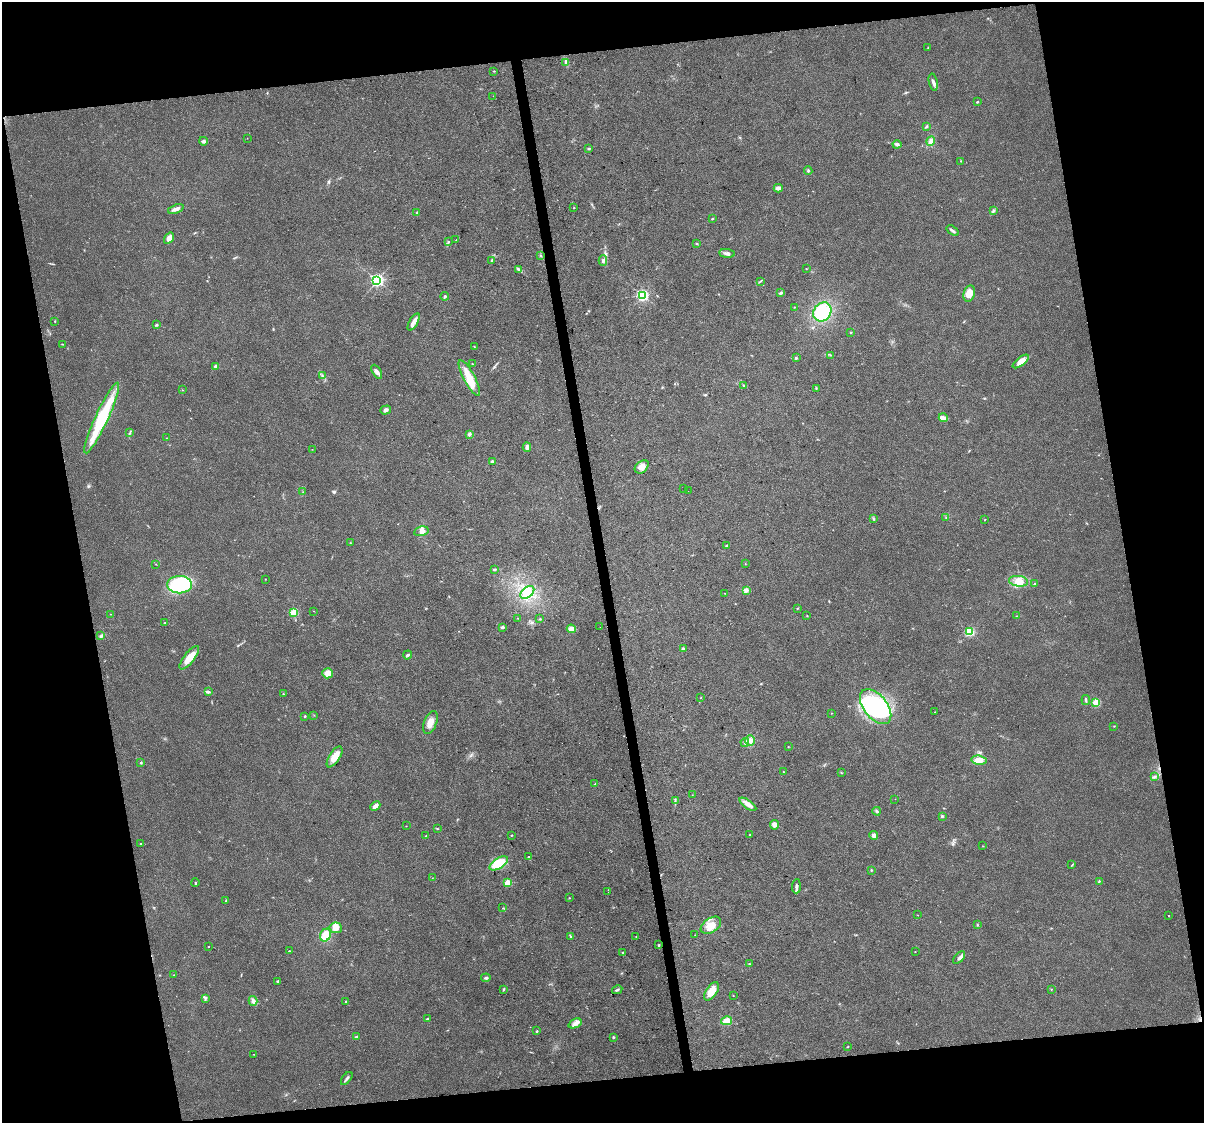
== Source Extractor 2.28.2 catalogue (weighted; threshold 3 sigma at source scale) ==
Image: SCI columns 1-4806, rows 70-4552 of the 4806 x 4576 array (HDU 1 of 3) = the unmasked area's bounding box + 8 px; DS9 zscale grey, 4 x 4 block average (1 PNG px = mean of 4 x 4 image px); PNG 1206 x 1125 px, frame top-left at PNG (2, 2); each listed source drawn as its Kron ellipse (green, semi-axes under 4 px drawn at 4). Shown black and unused: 22% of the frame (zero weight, under 3 of 4 exposures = <1% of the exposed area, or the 3 px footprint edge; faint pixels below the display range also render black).
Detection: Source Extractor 2.28.2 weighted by HDU 2 'WHT'. Background 0.0315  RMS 0.0041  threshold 0.0183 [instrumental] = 3 sigma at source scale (4.5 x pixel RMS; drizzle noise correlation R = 1.50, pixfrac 1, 0.0396/0.0396 arcsec/px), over >= 5 px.
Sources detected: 203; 1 too faint to see at this stretch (4 x 4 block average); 4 cosmic-ray / hot-pixel residue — neither listed nor drawn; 8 inside a brighter listed object's ellipse — not listed separately; the other 190 listed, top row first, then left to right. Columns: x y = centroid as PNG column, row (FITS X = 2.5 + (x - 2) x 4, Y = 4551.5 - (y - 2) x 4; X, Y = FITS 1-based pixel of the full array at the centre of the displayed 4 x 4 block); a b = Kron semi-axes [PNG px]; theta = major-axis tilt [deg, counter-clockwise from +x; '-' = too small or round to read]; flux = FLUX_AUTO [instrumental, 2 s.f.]
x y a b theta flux
928 47 2 2 - 0.94
566 62 4 2 - 3.1
494 71 2 2 - 1.4
933 82 8 2 -78 6.8
493 96 2 2 - 2.8
977 102 2 2 - 4.4
926 127 4 2 - 3.3
247 138 2 2 - 0.44
203 141 4 4 - 4.5
931 141 5 3 - 10
897 144 4 3 - 5.7
588 149 2 2 - 7.8
961 161 2 2 - 1.4
808 171 4 2 - 3
778 188 4 3 - 10
574 208 2 2 - 1
176 209 8 3 20 11
993 211 4 2 - 3.2
417 213 4 2 - 2.4
712 219 3 2 - 1.8
953 231 7 2 -35 5.3
169 238 6 4 55 13
456 240 2 2 - 0.86
448 241 2 2 - 1.1
697 244 2 2 - 2
727 253 8 3 -7 9.5
541 255 2 2 - 1.7
492 261 3 2 - 2.8
603 261 5 3 - 5.1
519 269 3 2 - 3
806 269 2 2 - 1.1
377 280 2 2 - 660
760 281 2 2 - 1.2
781 293 4 2 - 3.4
969 293 8 5 71 28
643 295 2 2 - 450
445 296 4 2 - 2.7
794 307 2 2 - 0.68
822 312 10 8 51 110
55 321 2 2 - 1
414 322 9 3 61 13
156 325 3 2 - 2.9
851 332 2 2 - 1.6
62 344 2 2 - 1.1
474 346 2 2 - 0.97
830 355 2 2 - 1.2
796 358 3 2 - 2.5
1021 361 10 4 36 20
472 364 2 2 - 1
216 367 2 2 - 31
377 372 8 3 -60 11
322 376 2 2 - 2.3
469 378 20 5 -62 47
744 386 3 2 - 2.2
816 388 2 2 - 1.2
182 390 2 2 - 1.2
386 410 5 3 - 6.6
102 418 39 6 65 160
943 418 4 3 - 6.8
130 433 3 2 - 2.3
469 434 4 3 - 3.9
167 438 2 2 - 0.54
527 447 5 3 - 6.5
312 449 2 2 - 0.66
492 462 2 2 - 28
642 467 8 5 42 17
684 488 2 2 - 0.44
688 491 2 2 - 0.44
303 492 2 2 - 0.76
946 518 3 2 - 2.2
873 519 2 2 - 1.1
984 520 2 2 - 0.87
421 531 7 5 11 10
350 543 2 2 - 1.2
727 545 3 2 - 3
156 564 2 2 - 0.8
745 564 2 2 - 0.77
495 570 4 2 - 2.7
265 579 2 2 - 1.1
1018 581 9 5 -7 20
1034 583 2 2 - 1.3
180 585 12 8 2 180
747 590 3 2 - 3.9
527 592 8 5 41 18
725 593 2 2 - 0.8
797 608 2 2 - 1.4
314 611 2 2 - 0.7
294 613 2 2 - 130
110 614 2 2 - 0.68
807 616 2 2 - 1.2
1016 616 2 2 - 0.5
518 618 2 2 - 0.8
540 619 2 2 - 1.3
164 623 2 2 - 1.8
502 627 4 2 - 5.4
600 627 2 2 - 0.67
571 629 4 4 - 19
969 632 2 2 - 190
101 636 2 2 - 2.5
683 649 4 2 - 2.3
408 655 4 2 - 4.3
189 658 14 5 52 36
328 673 5 5 - 22
208 692 4 2 - 6.5
283 694 2 2 - 1.2
701 697 2 2 - 0.64
1086 700 5 2 - 3.8
1096 702 2 2 - 140
876 707 20 11 -51 250
935 712 2 2 - 1.1
831 713 2 2 - 1.2
314 715 2 2 - 0.78
305 717 2 2 - 1.4
430 722 12 6 68 22
1114 726 2 2 - 0.9
750 740 5 5 - 12
745 742 4 3 - 4
788 747 2 2 - 0.82
335 757 12 5 57 27
979 760 7 4 -9 22
141 762 2 2 - 2.6
783 772 2 2 - 0.89
841 773 2 2 - 0.81
1155 776 2 2 - 2
595 784 2 2 - 1.4
692 795 2 2 - 0.66
895 799 2 2 - 0.5
675 801 2 2 - 1.9
748 804 10 4 -36 13
375 806 5 3 - 12
877 811 4 2 - 2.8
942 816 3 2 - 2.7
774 825 5 4 - 11
406 826 2 2 - 0.73
437 829 3 2 - 1.1
512 835 2 2 - 1.1
750 835 2 2 - 1
874 835 4 4 - 12
426 836 2 2 - 2.9
140 844 2 2 - 1.7
983 846 2 2 - 0.79
528 857 2 2 - 2.2
499 863 10 5 32 71
1072 865 3 2 - 1.9
871 870 2 2 - 1.5
432 878 2 2 - 0.56
1099 881 3 2 - 2.1
195 883 4 2 - 2.1
508 883 2 2 - 91
796 886 7 2 87 8
608 892 2 2 - 0.51
569 898 2 2 - 1.1
226 901 3 2 - 1.5
503 908 2 2 - 0.99
918 915 2 2 - 0.57
1169 916 2 2 - 1
711 925 11 7 34 29
977 925 2 2 - 1.3
336 928 6 5 - 22
326 935 7 5 61 37
695 935 2 2 - 0.58
570 936 3 2 - 1.9
636 937 2 2 - 0.7
659 945 2 2 - 1.8
208 947 2 2 - 2.6
289 951 2 2 - 1.4
915 952 2 2 - 0.96
623 953 2 2 - 1.9
959 958 7 3 49 7.2
749 964 3 2 - 1.8
174 975 2 2 - 0.75
486 978 5 2 - 4.4
277 981 3 2 - 2.3
503 989 4 2 - 2.5
1051 989 2 2 - 0.87
617 990 5 2 - 3.8
712 991 10 5 56 30
733 996 2 2 - 0.85
205 998 4 2 - 3.8
253 1001 5 3 - 8.5
346 1001 2 2 - 4
428 1019 3 2 - 3.3
727 1021 5 4 - 31
575 1023 7 4 24 11
537 1031 3 2 - 2.3
357 1036 2 2 - 0.92
613 1038 3 2 - 1.6
847 1047 3 2 - 1.4
254 1054 2 2 - 0.7
347 1078 7 2 51 6
Diffuse or blended objects may show on this block-average render without a row.